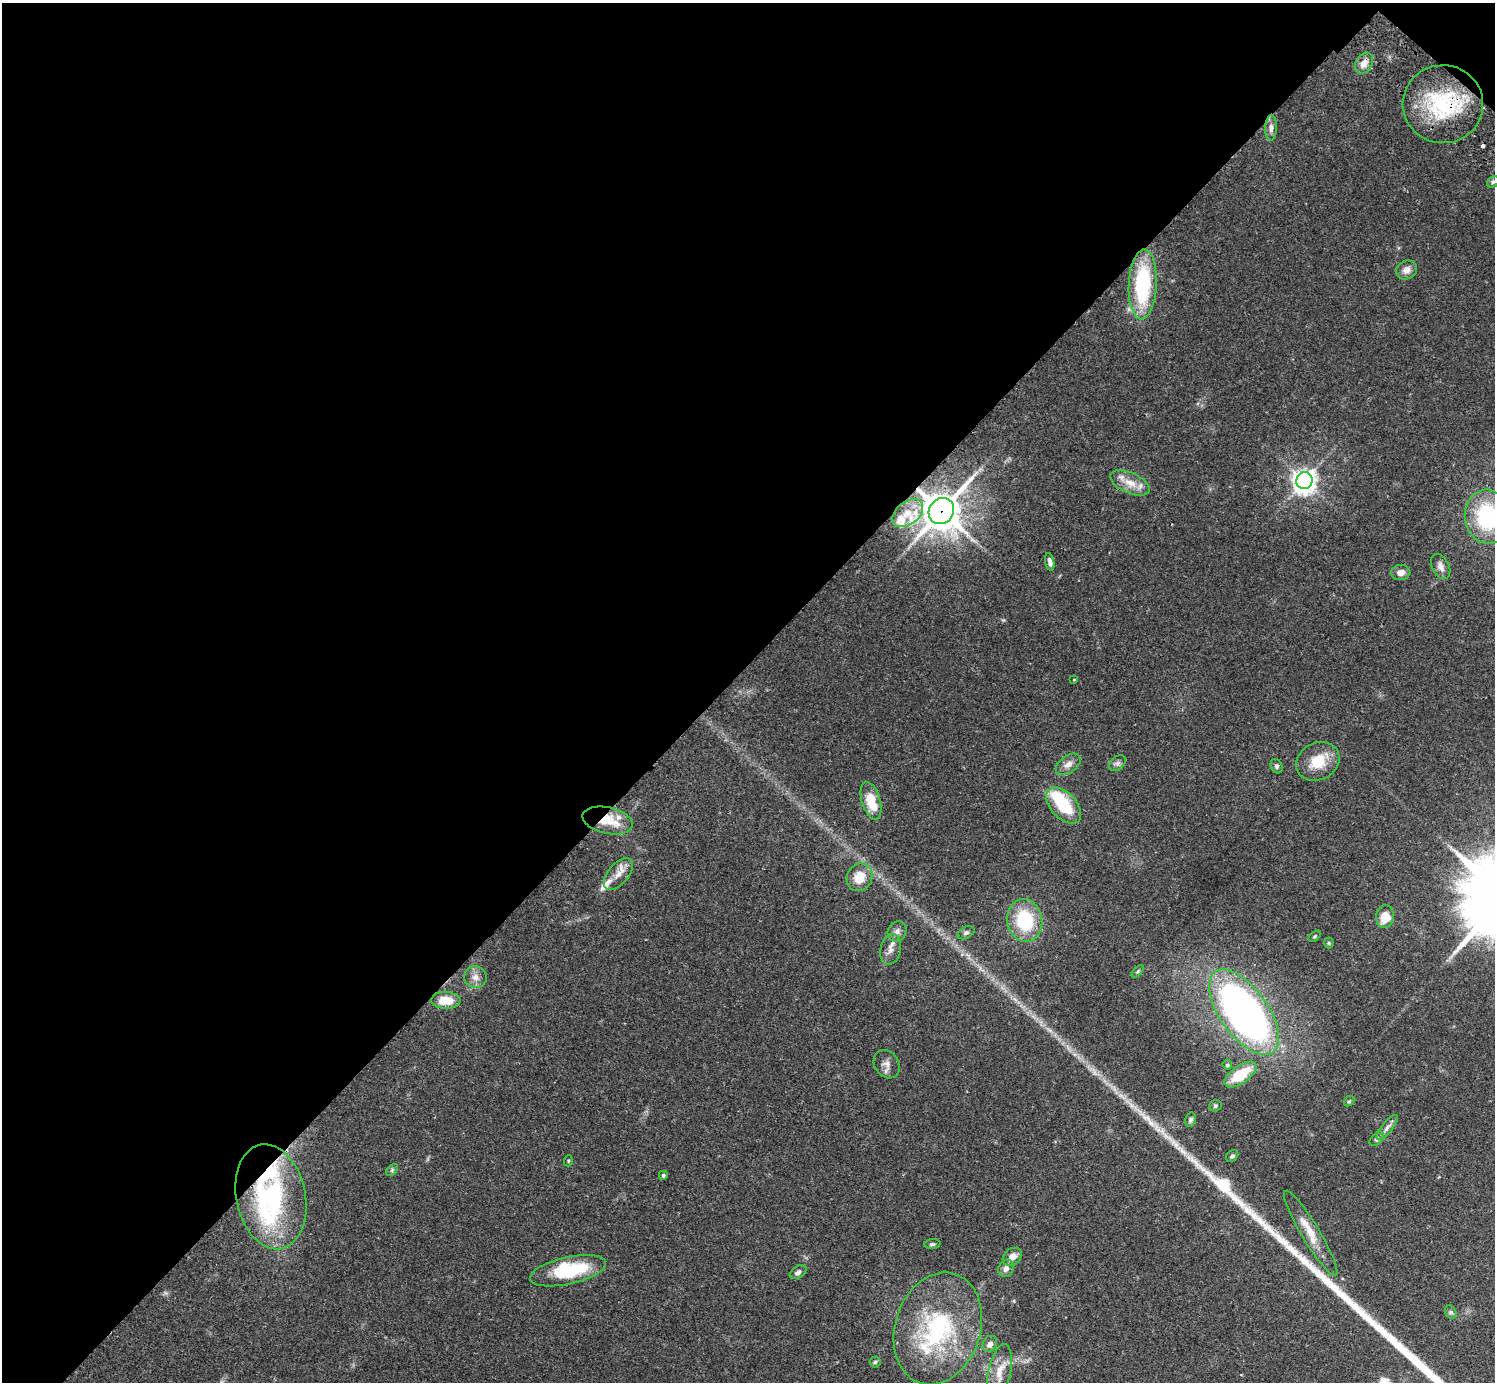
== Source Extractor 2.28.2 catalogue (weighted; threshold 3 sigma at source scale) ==
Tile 2 of 4 x 4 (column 2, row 1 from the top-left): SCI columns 1538-3030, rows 4485-5864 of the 6059 x 6068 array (HDU 1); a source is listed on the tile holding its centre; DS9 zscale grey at full resolution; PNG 1497 x 1384 px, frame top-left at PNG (2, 3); each listed source drawn as its Kron ellipse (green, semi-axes under 4 px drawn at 4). Shown black and unused: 49% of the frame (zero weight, under 2 of 3 exposures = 3% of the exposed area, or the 3 px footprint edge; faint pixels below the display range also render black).
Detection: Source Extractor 2.28.2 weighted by HDU 2 'WHT'; one run over the whole footprint, this tile lists its part. Background 0.111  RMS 0.0067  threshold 0.0302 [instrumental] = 3 sigma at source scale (4.5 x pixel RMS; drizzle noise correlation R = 1.50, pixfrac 1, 0.05/0.05 arcsec/px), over >= 5 px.
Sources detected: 70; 2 inside a brighter object's white glare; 1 cosmic-ray / hot-pixel residue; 1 long thin detection or spike segment (spike, bleed or trail) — neither listed nor drawn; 7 inside a brighter listed object's ellipse — not listed separately; the other 59 listed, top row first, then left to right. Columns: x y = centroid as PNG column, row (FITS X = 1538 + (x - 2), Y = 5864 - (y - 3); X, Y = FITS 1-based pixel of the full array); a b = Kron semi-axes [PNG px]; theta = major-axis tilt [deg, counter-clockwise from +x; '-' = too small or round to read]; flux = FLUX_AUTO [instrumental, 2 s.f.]
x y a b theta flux
1364 63 11 8 58 5.4
1443 104 40 39 - 61
1271 128 13 6 88 3.4
1493 182 6 5 - 1.4
1407 270 11 9 30 4.5
1143 284 35 14 87 63
1304 481 8 8 - 480
1130 483 21 10 -24 9.4
941 511 14 12 51 1600
908 513 17 11 38 11
1487 517 27 22 -83 63
1050 562 9 4 -79 2.4
1441 567 13 8 -63 4.1
1401 572 9 7 7 4.1
1074 680 3 2 - 0.49
1318 761 22 18 29 18
1117 763 9 6 40 2.1
1068 764 14 8 36 4.5
1276 766 7 5 -63 1.5
871 801 19 9 -73 17
1064 806 21 13 -47 29
608 820 25 13 -13 19
618 874 19 10 50 7
859 877 14 12 61 12
1385 917 11 8 81 12
1025 921 21 17 -80 39
897 931 10 9 - 3.4
966 933 9 5 28 1.7
1315 936 7 4 36 0.88
1329 943 5 5 - 0.86
891 949 16 10 77 5
1138 971 7 4 45 1.1
475 977 11 10 - 4.8
446 1000 14 8 -3 14
1244 1012 49 24 -54 320
887 1064 15 12 -55 4.7
1227 1065 5 4 - 1.1
1240 1074 18 9 35 22
1349 1101 6 4 42 1
1215 1106 6 6 - 1.1
1191 1120 7 5 75 1.7
1387 1127 15 5 51 3.3
1377 1139 8 5 44 1.6
1232 1156 7 5 42 1.5
568 1161 5 3 - 0.65
392 1170 7 4 46 1.2
663 1175 5 5 - 1.3
271 1197 53 34 -79 96
1311 1233 49 9 -59 15
932 1244 8 5 6 1.3
1012 1257 10 8 38 5
1006 1268 9 7 66 3.2
568 1271 39 13 12 39
798 1272 9 5 34 2.3
1451 1312 7 5 -59 1.2
938 1329 57 42 72 88
990 1344 8 7 - 3.9
875 1362 5 5 - 1
1000 1372 28 11 78 11
Overlapping masked pixels (flux is a lower limit): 6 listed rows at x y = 1364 63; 1443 104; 1143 284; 941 511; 608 820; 271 1197
Isophote crosses this tile's border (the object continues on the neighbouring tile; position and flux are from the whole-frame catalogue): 1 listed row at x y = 1487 517
Unlisted compact peaks at least as high as the median listed source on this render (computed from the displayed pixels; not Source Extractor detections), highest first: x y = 1253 1215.